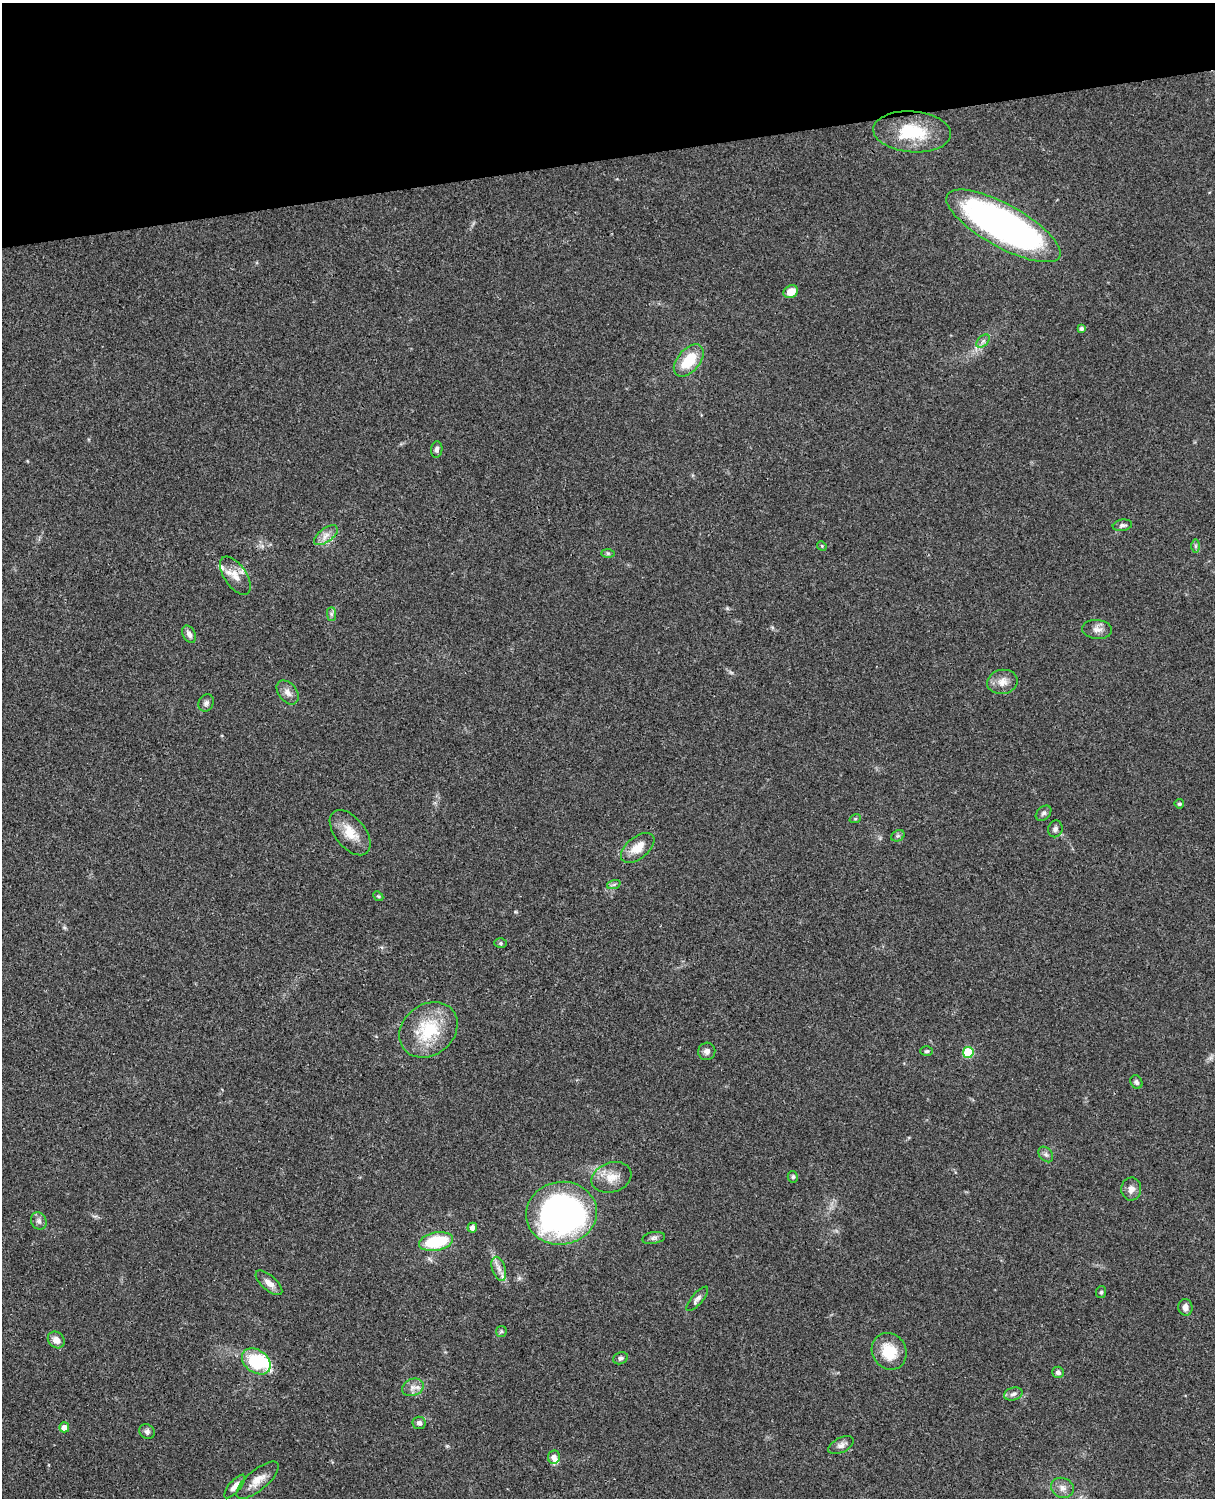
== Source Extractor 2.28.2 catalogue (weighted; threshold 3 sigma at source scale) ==
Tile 3 of 4 x 3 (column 3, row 1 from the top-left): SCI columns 2546-3758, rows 3269-4764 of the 5089 x 4927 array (HDU 1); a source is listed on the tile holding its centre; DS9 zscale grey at full resolution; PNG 1217 x 1500 px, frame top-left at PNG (2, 3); each listed source drawn as its Kron ellipse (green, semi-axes under 4 px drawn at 4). Shown black and unused: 10% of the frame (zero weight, under 3 of 4 exposures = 6% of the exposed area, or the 3 px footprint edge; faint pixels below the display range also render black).
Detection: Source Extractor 2.28.2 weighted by HDU 2 'WHT'; one run over the whole footprint, this tile lists its part. Background 0.0901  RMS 0.0061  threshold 0.0276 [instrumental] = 3 sigma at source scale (4.5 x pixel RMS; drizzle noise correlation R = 1.50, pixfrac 1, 0.05/0.05 arcsec/px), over >= 5 px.
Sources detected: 68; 1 inside a brighter object's white glare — neither listed nor drawn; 3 inside a brighter listed object's ellipse — not listed separately; the other 64 listed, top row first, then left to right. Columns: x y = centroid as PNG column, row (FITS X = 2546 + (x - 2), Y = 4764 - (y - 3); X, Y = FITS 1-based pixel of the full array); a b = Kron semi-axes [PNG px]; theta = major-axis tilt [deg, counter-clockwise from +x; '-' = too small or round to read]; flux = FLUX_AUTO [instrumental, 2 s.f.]
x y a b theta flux
912 132 39 20 -4 30
1003 226 64 21 -29 270
791 292 7 6 - 7.6
1081 328 4 4 - 1.5
983 341 8 5 45 1.7
689 360 19 11 50 19
437 449 8 5 82 2
1122 525 10 5 9 1.9
326 535 14 7 36 4.2
822 546 5 4 - 0.65
1195 546 7 4 90 1.2
608 553 6 4 -1 1
235 576 22 11 -55 7.7
331 614 7 4 -90 1.3
1097 629 15 9 -5 3.9
189 634 9 6 -62 2.6
1002 682 15 12 10 5.7
288 692 13 9 -52 4
206 703 9 7 63 2
1179 804 5 4 - 1.2
1044 813 9 6 43 1.6
855 819 6 3 18 0.71
1055 829 8 7 - 1.8
350 833 26 15 -51 12
898 836 7 5 29 1.2
638 848 20 11 39 9.5
614 884 7 4 19 1.2
378 896 5 4 - 0.84
500 943 6 5 - 1
428 1030 31 25 38 33
707 1051 9 8 - 2.6
927 1051 6 5 - 1.1
968 1052 5 5 - 34
1136 1082 7 6 - 1.5
1046 1154 9 6 -49 1.8
612 1177 20 15 18 9.6
793 1177 6 5 - 1.1
1131 1189 11 10 - 3.7
561 1213 35 31 10 220
39 1221 9 7 -63 2.3
472 1228 5 4 - 3
654 1238 12 6 10 1.9
436 1242 17 9 11 33
499 1269 12 6 -73 3.5
269 1283 16 7 -41 4.3
1101 1292 6 5 - 1.1
697 1299 15 5 49 2.3
1185 1307 8 7 - 3.1
501 1331 6 5 - 0.91
56 1340 9 7 -43 4.5
889 1351 19 17 -58 17
620 1358 8 5 21 1.4
256 1361 16 11 -36 36
1058 1372 6 5 - 1.4
413 1387 11 8 22 3.8
1013 1394 9 6 16 2.2
419 1423 6 6 - 2
64 1427 5 5 - 4.1
147 1432 8 7 - 1.9
841 1445 14 7 26 2.9
554 1457 7 6 - 3
258 1480 26 10 40 7.6
235 1486 14 5 50 3.8
1062 1488 11 10 - 4
Overlapping masked pixels (flux is a lower limit): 2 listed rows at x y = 1003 226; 561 1213